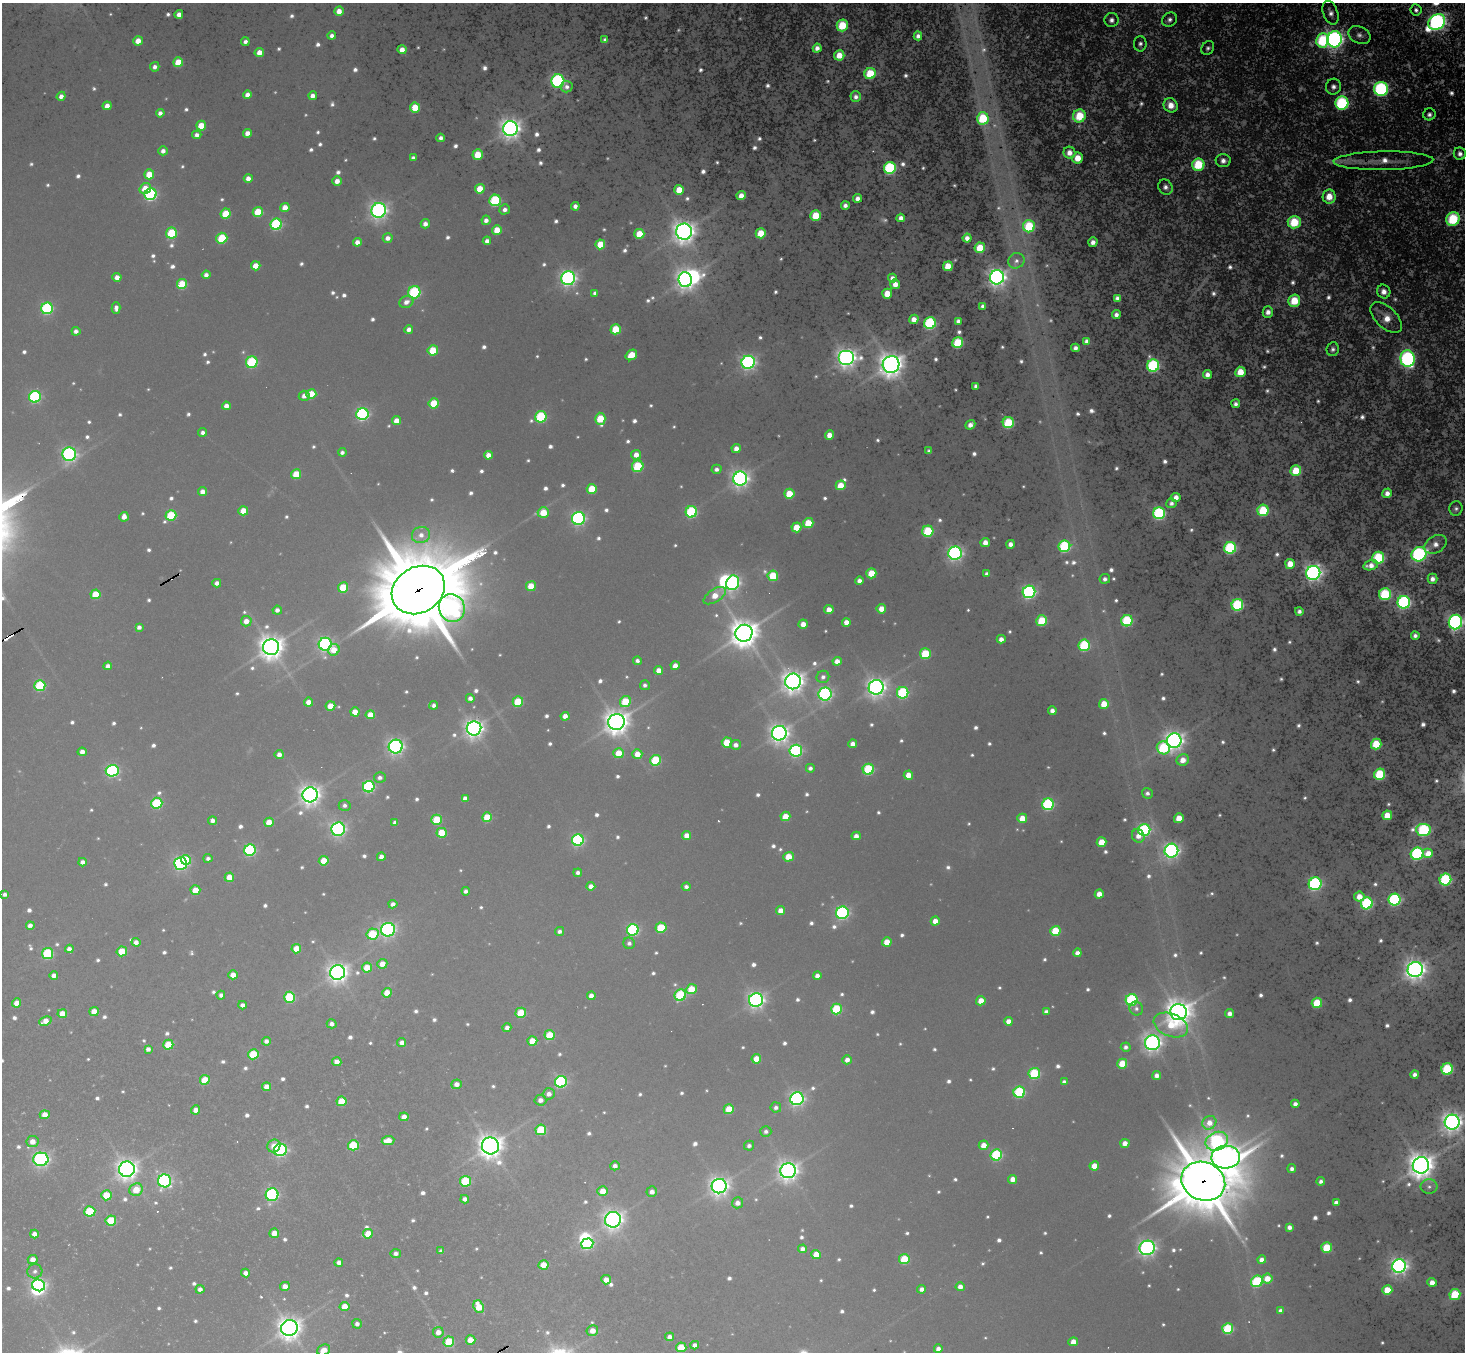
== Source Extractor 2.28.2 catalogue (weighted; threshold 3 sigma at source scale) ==
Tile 7 of 4 x 4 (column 3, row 2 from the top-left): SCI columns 2928-4390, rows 2994-4343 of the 5854 x 5848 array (HDU 1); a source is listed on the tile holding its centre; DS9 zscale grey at full resolution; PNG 1467 x 1354 px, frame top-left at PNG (2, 3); each listed source drawn as its Kron ellipse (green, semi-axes under 4 px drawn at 4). Shown black and unused: <1% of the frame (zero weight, under 3 of 6 exposures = <1% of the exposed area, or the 3 px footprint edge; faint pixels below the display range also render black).
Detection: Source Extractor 2.28.2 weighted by HDU 2 'WHT'; one run over the whole footprint, this tile lists its part. Background -0.0452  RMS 0.053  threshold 0.217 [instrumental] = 3 sigma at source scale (4.09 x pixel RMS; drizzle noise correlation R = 1.36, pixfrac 0.8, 0.05/0.05 arcsec/px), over >= 5 px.
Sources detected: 923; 77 too faint to see at this stretch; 4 inside a brighter object's white glare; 8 cosmic-ray / hot-pixel residue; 2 long thin detections or spike segments (spike, bleed or trail) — neither listed nor drawn; of the other 832, all 500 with FLUX_AUTO >= 15.6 (the completeness limit of this list) listed and drawn (332 fainter detections not listed), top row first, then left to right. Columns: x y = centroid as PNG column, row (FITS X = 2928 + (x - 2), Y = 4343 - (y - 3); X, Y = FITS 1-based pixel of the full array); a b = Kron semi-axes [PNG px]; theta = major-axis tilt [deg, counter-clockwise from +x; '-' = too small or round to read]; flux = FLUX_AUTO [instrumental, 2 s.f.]
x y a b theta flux
1416 10 6 5 - 16
339 11 5 4 - 43
1331 13 12 7 -69 32
179 14 4 4 - 28
1111 20 7 7 - 25
1169 20 8 6 36 23
1437 22 9 7 38 2200
842 25 6 5 - 210
1359 35 11 8 -25 33
332 36 4 4 - 22
918 36 4 4 - 20
1335 39 8 7 - 2600
605 40 4 4 - 17
1322 40 7 6 - 420
138 41 5 4 - 58
245 42 4 4 - 18
1140 44 8 6 90 18
817 48 4 4 - 29
1208 48 7 6 - 17
402 50 4 4 - 40
259 52 4 4 - 45
839 55 5 5 - 77
178 62 5 5 - 110
155 67 5 4 - 20
870 74 6 5 - 220
558 81 6 6 - 800
567 87 6 6 - 18
1333 87 8 7 - 29
1381 89 7 7 - 1000
247 95 4 4 - 38
61 96 4 4 - 23
313 96 4 4 - 28
856 97 5 5 - 21
1342 103 6 6 - 720
1171 105 7 6 - 73
107 106 4 4 - 36
415 108 5 5 - 110
160 113 4 4 - 20
1429 114 6 6 - 19
1079 116 7 6 - 240
983 118 6 6 - 280
201 126 5 4 - 88
510 128 7 7 - 3000
247 133 4 4 - 32
197 135 4 4 - 23
441 138 4 4 - 20
163 151 4 4 - 22
1069 153 6 6 - 44
1460 154 6 6 - 26
478 155 5 5 - 120
413 158 4 4 - 16
1078 158 5 5 - 90
1223 161 7 6 - 32
1383 161 50 9 1 120
1198 165 6 6 - 320
890 168 6 6 - 590
149 174 5 5 - 95
248 178 4 4 - 31
337 181 4 4 - 37
1165 187 8 7 - 26
145 188 6 5 - 71
480 189 5 5 - 95
679 190 5 5 - 91
151 194 6 5 - 710
741 196 5 4 - 45
1329 197 7 6 - 94
858 198 4 4 - 29
495 200 6 5 - 460
845 205 4 4 - 21
575 206 4 4 - 25
285 207 4 4 - 50
505 209 5 5 - 22
379 210 7 7 - 1700
258 212 5 5 - 150
226 214 5 5 - 160
816 215 5 5 - 150
901 218 4 4 - 30
1453 219 7 6 - 420
486 220 5 4 - 24
1294 222 6 6 - 260
276 224 6 5 - 540
425 224 4 4 - 28
1029 226 6 6 - 340
497 230 5 4 - 89
684 232 8 8 - 3900
171 233 5 5 - 240
761 233 5 5 - 130
639 234 5 5 - 120
222 238 5 5 - 240
388 238 5 4 - 27
967 238 4 4 - 32
487 241 4 4 - 22
357 242 4 4 - 31
1093 242 5 4 - 32
600 244 5 5 - 120
980 248 5 5 - 140
1016 261 8 7 - 23
256 266 5 4 - 63
948 266 5 5 - 110
206 275 4 4 - 22
117 277 4 4 - 34
997 277 7 7 - 2500
568 278 7 7 - 1500
892 278 4 4 - 28
685 280 7 6 - 2600
182 284 5 5 - 220
895 284 5 4 - 43
414 292 6 6 - 460
1384 292 7 6 - 45
595 293 4 4 - 16
887 294 5 5 - 96
1117 298 4 4 - 17
1294 301 6 5 - 170
406 302 7 6 - 28
983 306 4 4 - 16
47 308 6 5 - 550
116 308 6 4 -88 19
1268 312 6 5 - 34
1116 315 4 4 - 23
1386 318 19 10 -44 99
914 319 5 4 - 43
958 321 4 4 - 20
930 323 6 5 - 600
409 329 4 4 - 25
616 329 5 5 - 170
76 331 4 4 - 20
1087 341 4 4 - 20
958 343 5 5 - 290
1075 348 4 4 - 19
1333 349 7 6 - 17
433 350 5 5 - 150
631 355 6 5 - 94
846 358 8 7 - 2700
1408 359 8 7 - 1200
252 362 6 5 - 430
748 362 6 6 - 1400
891 364 8 8 - 4700
1153 366 6 6 - 660
1240 372 5 5 - 120
1207 374 4 4 - 30
976 386 4 4 - 19
311 394 5 5 - 100
304 396 5 5 - 26
35 397 6 5 - 570
434 403 5 5 - 150
1236 404 4 4 - 18
226 406 4 4 - 30
362 414 6 6 - 820
541 417 6 5 - 400
600 419 6 5 - 160
396 421 4 4 - 46
1008 423 5 5 - 330
970 425 5 4 - 32
203 432 4 4 - 17
829 435 4 4 - 46
736 449 4 4 - 39
929 451 4 4 - 16
342 452 4 4 - 16
69 454 7 6 - 1100
488 455 4 4 - 37
636 455 5 5 - 37
638 466 6 5 - 240
716 469 5 4 - 18
1296 471 5 5 - 170
296 474 5 5 - 120
740 479 7 7 - 2000
841 485 5 5 - 95
592 489 5 5 - 130
202 492 4 4 - 30
1387 493 5 4 - 33
789 494 5 5 - 130
1176 497 4 4 - 36
1171 503 5 5 - 17
1456 508 7 6 - 17
1263 510 6 5 - 280
243 511 5 4 - 75
691 512 6 5 - 480
543 513 5 5 - 96
1159 513 6 6 - 670
171 515 5 5 - 240
124 517 5 4 - 33
578 518 6 6 - 940
808 523 5 5 - 130
796 527 5 5 - 100
928 531 5 5 - 330
421 535 9 8 - 37
985 542 4 4 - 43
1010 544 4 4 - 28
1435 544 12 8 30 41
1064 546 6 5 - 540
1230 548 6 6 - 580
955 553 6 6 - 1300
1419 554 7 7 - 950
1378 558 6 6 - 420
1290 564 5 5 - 75
1371 565 8 5 14 38
871 573 5 5 - 140
1313 573 7 7 - 2000
987 574 4 4 - 16
773 576 5 5 - 180
1105 579 5 5 - 20
1432 579 5 5 - 27
859 581 4 4 - 24
217 583 4 4 - 25
733 583 7 6 - 1100
531 586 5 4 - 84
343 587 5 5 - 140
418 590 28 23 31 58000
1029 592 6 6 - 1000
95 594 5 5 - 120
1385 594 6 6 - 440
715 596 13 6 33 68
1404 602 6 6 - 950
1237 605 6 5 - 510
452 608 14 13 - 1100
881 609 5 4 - 62
277 610 4 4 - 21
829 610 4 4 - 52
1299 611 4 4 - 18
246 621 5 5 - 41
1042 621 5 5 - 230
1127 621 6 5 - 420
846 622 4 4 - 42
1455 622 7 6 - 1400
803 624 4 4 - 40
139 627 4 4 - 18
744 633 8 8 - 6900
1415 636 4 4 - 18
1001 639 4 4 - 29
325 644 6 6 - 1000
1084 645 6 5 - 410
271 647 8 8 - 4600
334 650 6 5 - 66
925 654 5 5 - 220
637 661 4 4 - 16
837 661 4 4 - 37
108 666 4 4 - 24
675 666 4 4 - 40
659 670 4 4 - 42
823 677 6 6 - 18
793 681 8 8 - 3600
645 685 5 5 - 17
40 686 5 5 - 360
876 687 7 7 - 2500
903 693 6 5 - 500
825 694 6 6 - 930
470 698 4 4 - 23
625 701 6 5 - 160
308 702 4 4 - 38
518 702 5 5 - 180
1104 704 5 5 - 90
434 705 4 4 - 17
330 706 5 4 - 73
1052 711 4 4 - 23
355 712 5 4 - 60
370 715 4 4 - 55
565 716 4 4 - 33
616 722 8 8 - 4800
474 728 7 7 - 2500
779 733 7 7 - 2700
1174 741 7 7 - 2600
727 742 5 5 - 140
853 744 4 4 - 32
1376 744 5 5 - 200
736 745 5 5 - 22
396 747 7 7 - 1300
1163 748 7 6 - 340
796 751 6 6 - 730
82 752 4 4 - 30
619 753 5 5 - 89
637 754 5 5 - 59
279 755 4 4 - 28
655 760 5 5 - 280
1183 760 6 5 - 54
810 768 4 4 - 16
868 769 5 5 - 370
112 771 6 6 - 750
1380 774 6 5 - 320
908 775 5 4 - 57
380 777 6 5 - 18
369 787 6 5 - 570
1147 793 5 5 - 17
310 795 7 7 - 2900
465 798 4 4 - 24
157 803 6 5 - 340
1048 804 6 5 - 580
345 805 6 5 - 16
1387 815 5 5 - 87
785 816 5 4 - 87
487 817 5 5 - 130
1022 818 5 4 - 75
1179 818 5 4 - 85
437 820 5 5 - 190
213 821 4 4 - 21
269 822 5 4 - 58
395 822 4 4 - 19
338 829 7 6 - 1100
1144 830 6 6 - 670
1423 830 7 6 - 630
442 833 5 5 - 110
687 835 4 4 - 43
856 836 4 4 - 32
1138 836 7 6 - 35
578 840 6 5 - 680
1101 842 5 4 - 90
250 850 6 5 - 600
1171 851 7 7 - 1500
1417 854 6 6 - 730
1428 854 5 5 - 66
381 857 4 4 - 32
788 857 5 5 - 94
208 858 4 4 - 16
186 860 5 5 - 110
324 861 5 4 - 87
82 862 4 4 - 23
181 863 6 6 - 880
578 873 4 4 - 16
229 877 5 4 - 67
1445 880 6 5 - 560
1315 884 6 6 - 790
591 886 4 4 - 29
686 887 4 4 - 18
195 890 5 4 - 84
466 891 4 4 - 17
5 894 4 4 - 16
1099 894 4 4 - 47
1359 897 5 5 - 60
1395 900 6 6 - 740
1367 903 6 6 - 570
393 904 4 4 - 22
780 910 4 4 - 43
842 913 6 6 - 780
935 921 4 4 - 44
30 926 4 3 - 33
661 928 5 5 - 190
388 930 7 6 - 1100
633 930 6 5 - 620
560 931 4 4 - 17
1055 931 5 5 - 200
372 934 6 5 - 220
136 942 4 4 - 27
887 942 5 4 - 69
629 943 6 5 - 16
69 949 4 4 - 25
296 949 5 4 - 75
122 951 5 5 - 130
48 953 5 5 - 370
1077 953 4 4 - 26
382 964 5 4 - 53
367 967 5 5 - 94
1415 970 8 7 - 3000
338 972 8 7 - 2700
233 975 4 4 - 56
54 976 4 4 - 29
817 976 4 4 - 24
691 989 5 5 - 120
387 993 5 5 - 63
221 995 4 4 - 17
680 995 6 5 - 370
591 996 4 4 - 28
289 997 5 5 - 290
756 1000 7 7 - 1600
1132 1000 6 5 - 540
981 1001 5 4 - 66
17 1003 4 4 - 51
1317 1003 5 5 - 190
242 1005 4 4 - 21
836 1009 5 5 - 290
1136 1009 7 6 - 16
94 1011 4 4 - 58
1046 1012 4 4 - 17
1178 1012 8 8 - 5100
521 1013 5 5 - 150
1230 1013 4 4 - 29
62 1014 5 4 - 62
45 1021 6 4 24 48
1008 1021 4 4 - 36
332 1024 5 4 - 18
1171 1025 18 11 -21 140
507 1028 4 4 - 24
550 1035 5 5 - 140
266 1041 4 4 - 19
532 1041 5 4 - 76
402 1043 4 4 - 27
1152 1043 7 7 - 2000
168 1045 5 5 - 140
1126 1047 5 4 - 17
148 1049 4 4 - 20
253 1054 5 5 - 200
756 1059 5 4 - 79
847 1060 5 4 - 28
337 1062 4 4 - 33
1122 1064 5 5 - 110
1447 1069 6 5 - 400
1034 1073 6 5 - 360
1157 1075 4 4 - 28
1415 1075 4 4 - 21
205 1080 5 5 - 130
561 1082 6 5 - 600
1064 1082 4 4 - 18
457 1084 5 5 - 30
267 1087 4 4 - 39
1019 1092 6 5 - 450
549 1094 6 5 - 27
797 1099 6 6 - 1200
540 1100 6 5 - 26
342 1101 5 5 - 120
1295 1104 4 4 - 24
776 1107 5 5 - 16
729 1109 5 5 - 110
196 1110 4 4 - 37
45 1115 5 4 - 47
404 1117 4 4 - 40
1452 1122 7 7 - 3000
1209 1123 7 6 - 54
541 1130 5 5 - 210
766 1131 5 5 - 16
388 1140 6 4 6 53
1217 1141 11 9 24 860
32 1142 6 5 - 44
1125 1143 4 4 - 36
353 1145 5 5 - 210
984 1145 5 4 - 55
274 1146 7 6 - 49
490 1146 8 8 - 4700
749 1146 5 5 - 17
280 1150 6 6 - 830
996 1155 6 5 - 460
1226 1157 14 11 3 5500
41 1159 7 6 - 1200
1421 1165 8 8 - 5400
615 1166 5 4 - 22
1094 1166 5 4 - 64
127 1169 8 7 - 2900
1292 1169 4 4 - 18
788 1171 8 7 - 2700
1013 1179 4 4 - 40
165 1181 6 6 - 920
465 1181 5 5 - 230
1203 1181 22 19 -23 28000
1321 1181 4 4 - 19
719 1186 7 7 - 2300
1429 1187 8 7 - 17
136 1190 7 6 - 83
603 1191 5 5 - 56
652 1192 5 5 - 23
106 1195 5 5 - 130
272 1195 6 6 - 730
465 1199 4 4 - 22
1336 1202 4 4 - 19
737 1203 5 5 - 27
90 1211 5 5 - 240
613 1220 8 7 - 2300
111 1221 5 5 - 200
1289 1227 4 4 - 23
274 1233 5 4 - 55
34 1234 4 4 - 31
368 1234 5 4 - 70
587 1244 6 5 - 480
1147 1248 8 7 - 1500
1327 1248 5 5 - 190
802 1249 4 4 - 23
441 1251 4 4 - 17
396 1253 5 4 - 18
816 1255 5 4 - 78
33 1259 5 4 - 37
904 1259 5 5 - 200
1262 1260 4 4 - 32
339 1262 4 4 - 23
544 1265 5 4 - 78
1399 1266 7 6 - 1900
35 1271 7 7 - 17
246 1273 4 4 - 27
1267 1278 5 5 - 66
606 1280 5 4 - 50
1257 1281 6 5 - 370
1432 1282 4 4 - 42
38 1285 7 5 -23 1100
285 1286 5 4 - 37
960 1287 4 4 - 31
200 1289 4 4 - 22
922 1289 4 4 - 25
1387 1290 5 5 - 120
1455 1294 5 5 - 240
345 1307 5 4 - 65
479 1307 6 5 - 110
1280 1311 4 4 - 17
357 1324 5 5 - 18
289 1328 8 8 - 3800
1228 1329 5 5 - 370
592 1331 5 5 - 43
438 1332 5 5 - 39
670 1337 4 4 - 24
471 1340 5 4 - 67
449 1342 5 5 - 190
1073 1342 5 4 - 42
695 1345 4 4 - 21
681 1347 5 5 - 130
938 1349 4 4 - 24
324 1350 7 5 24 50
Overlapping masked pixels (flux is a lower limit): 2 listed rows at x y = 418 590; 1203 1181
Isophote crosses this tile's border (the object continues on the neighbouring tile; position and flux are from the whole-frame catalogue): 4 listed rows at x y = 1456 508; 1455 622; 1452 1122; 324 1350